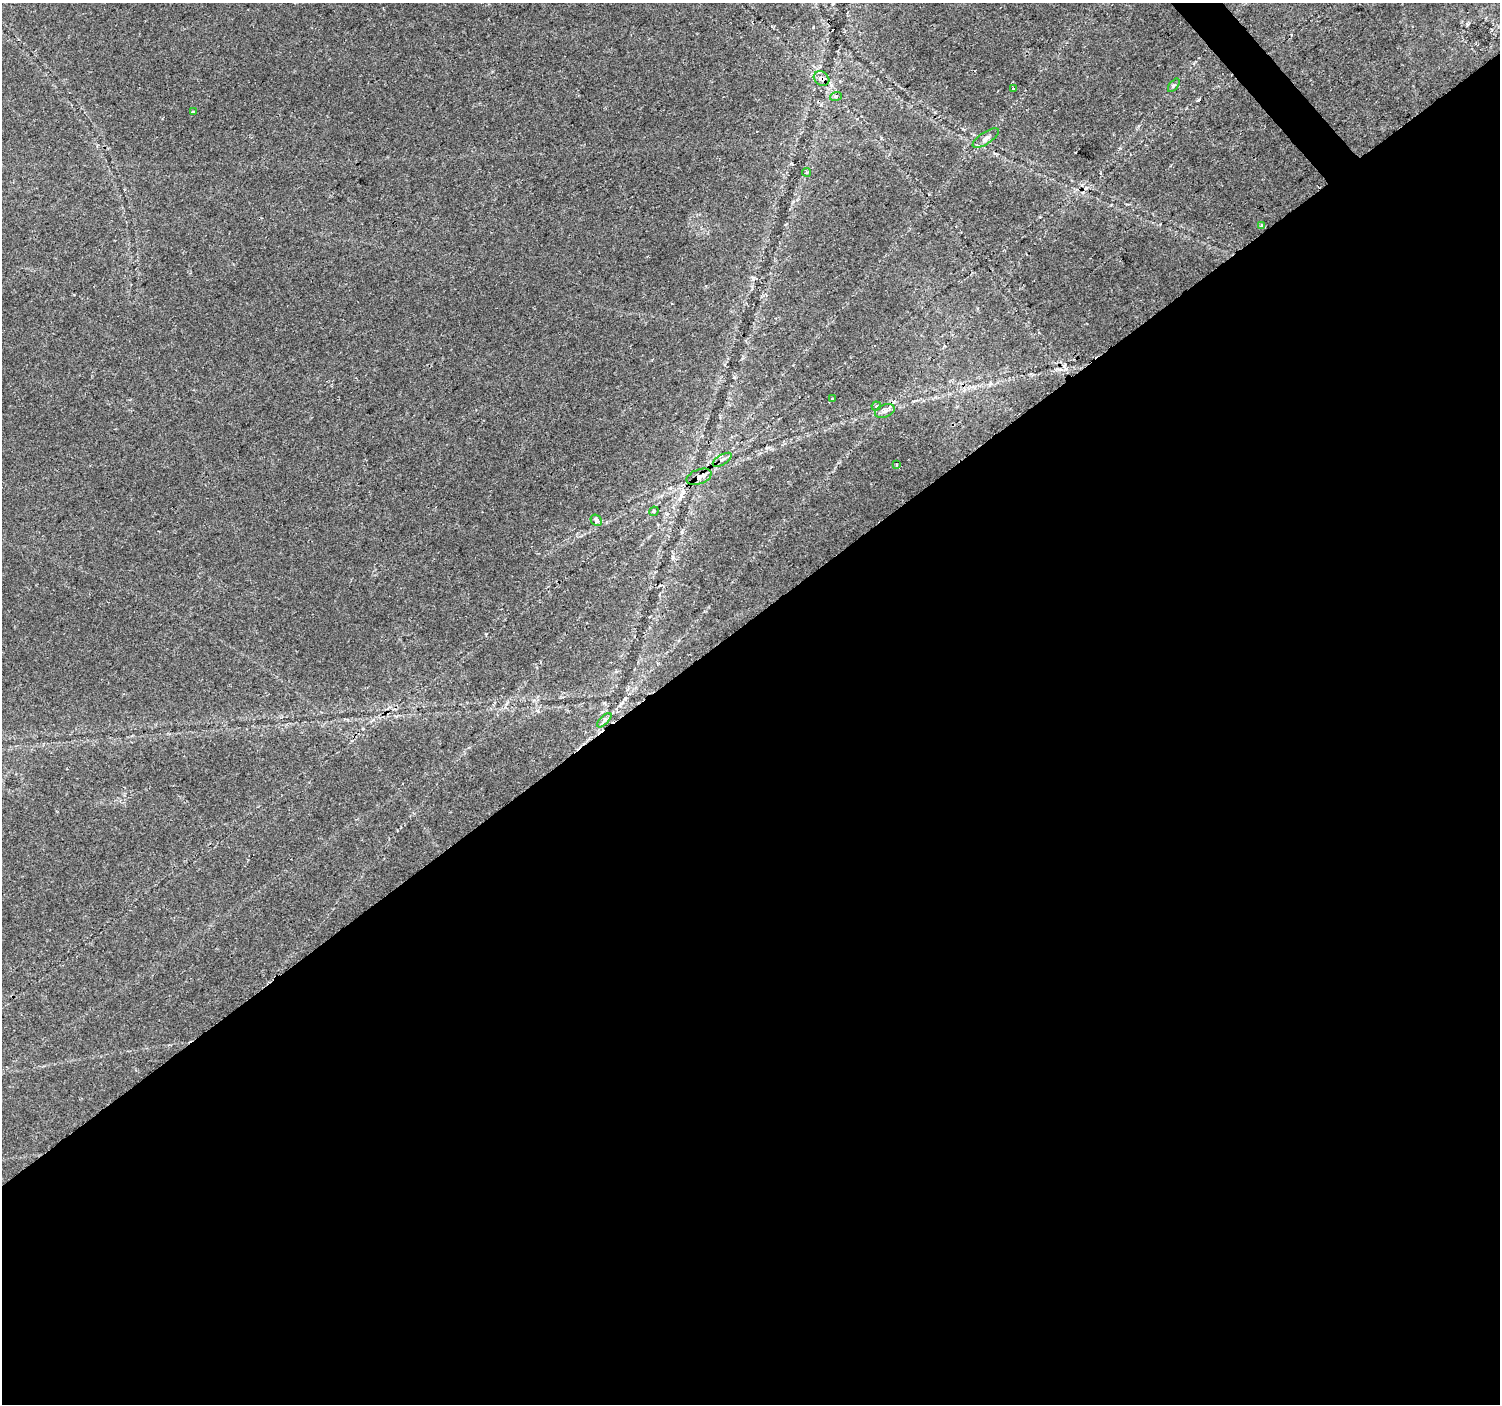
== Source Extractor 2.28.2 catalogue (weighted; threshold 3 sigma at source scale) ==
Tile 15 of 4 x 4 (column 3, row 4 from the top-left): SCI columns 3005-4502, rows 204-1605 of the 6001 x 5954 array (HDU 1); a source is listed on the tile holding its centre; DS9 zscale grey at full resolution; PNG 1502 x 1406 px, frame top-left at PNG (2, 3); each listed source drawn as its Kron ellipse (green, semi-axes under 4 px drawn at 4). Shown black and unused: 56% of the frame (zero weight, under 2 of 3 exposures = <1% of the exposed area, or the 3 px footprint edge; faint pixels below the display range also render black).
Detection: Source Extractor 2.28.2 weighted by HDU 2 'WHT'; one run over the whole footprint, this tile lists its part. Background 0.0407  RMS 0.0037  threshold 0.0164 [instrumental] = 3 sigma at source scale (4.5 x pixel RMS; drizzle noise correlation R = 1.50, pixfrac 1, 0.0396/0.0396 arcsec/px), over >= 5 px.
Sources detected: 20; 3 cosmic-ray / hot-pixel residue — neither listed nor drawn; the other 17 listed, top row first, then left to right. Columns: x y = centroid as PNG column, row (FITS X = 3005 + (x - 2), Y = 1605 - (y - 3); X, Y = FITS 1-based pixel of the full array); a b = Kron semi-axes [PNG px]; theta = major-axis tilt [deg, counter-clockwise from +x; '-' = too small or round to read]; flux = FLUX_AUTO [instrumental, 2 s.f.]
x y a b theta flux
821 79 8 6 -38 2.9
1174 85 8 4 53 0.71
1013 89 2 2 - 0.25
836 96 6 4 17 0.53
193 112 3 3 - 0.48
986 138 15 6 33 1.8
807 172 4 4 - 0.9
1262 226 4 3 - 1.8
832 399 3 3 - 0.99
876 406 4 4 - 0.6
885 411 10 6 20 1.6
722 460 10 5 31 1.6
896 464 3 3 - 0.98
699 477 13 7 21 2.7
654 511 5 4 - 0.57
596 520 6 5 - 2
604 720 9 3 45 0.9
Overlapping masked pixels (flux is a lower limit): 2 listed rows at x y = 821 79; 699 477
Unlisted compact peaks at least as high as the median listed source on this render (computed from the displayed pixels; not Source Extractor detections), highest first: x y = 1120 148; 753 279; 1467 24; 673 557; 1040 217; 734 377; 486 634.